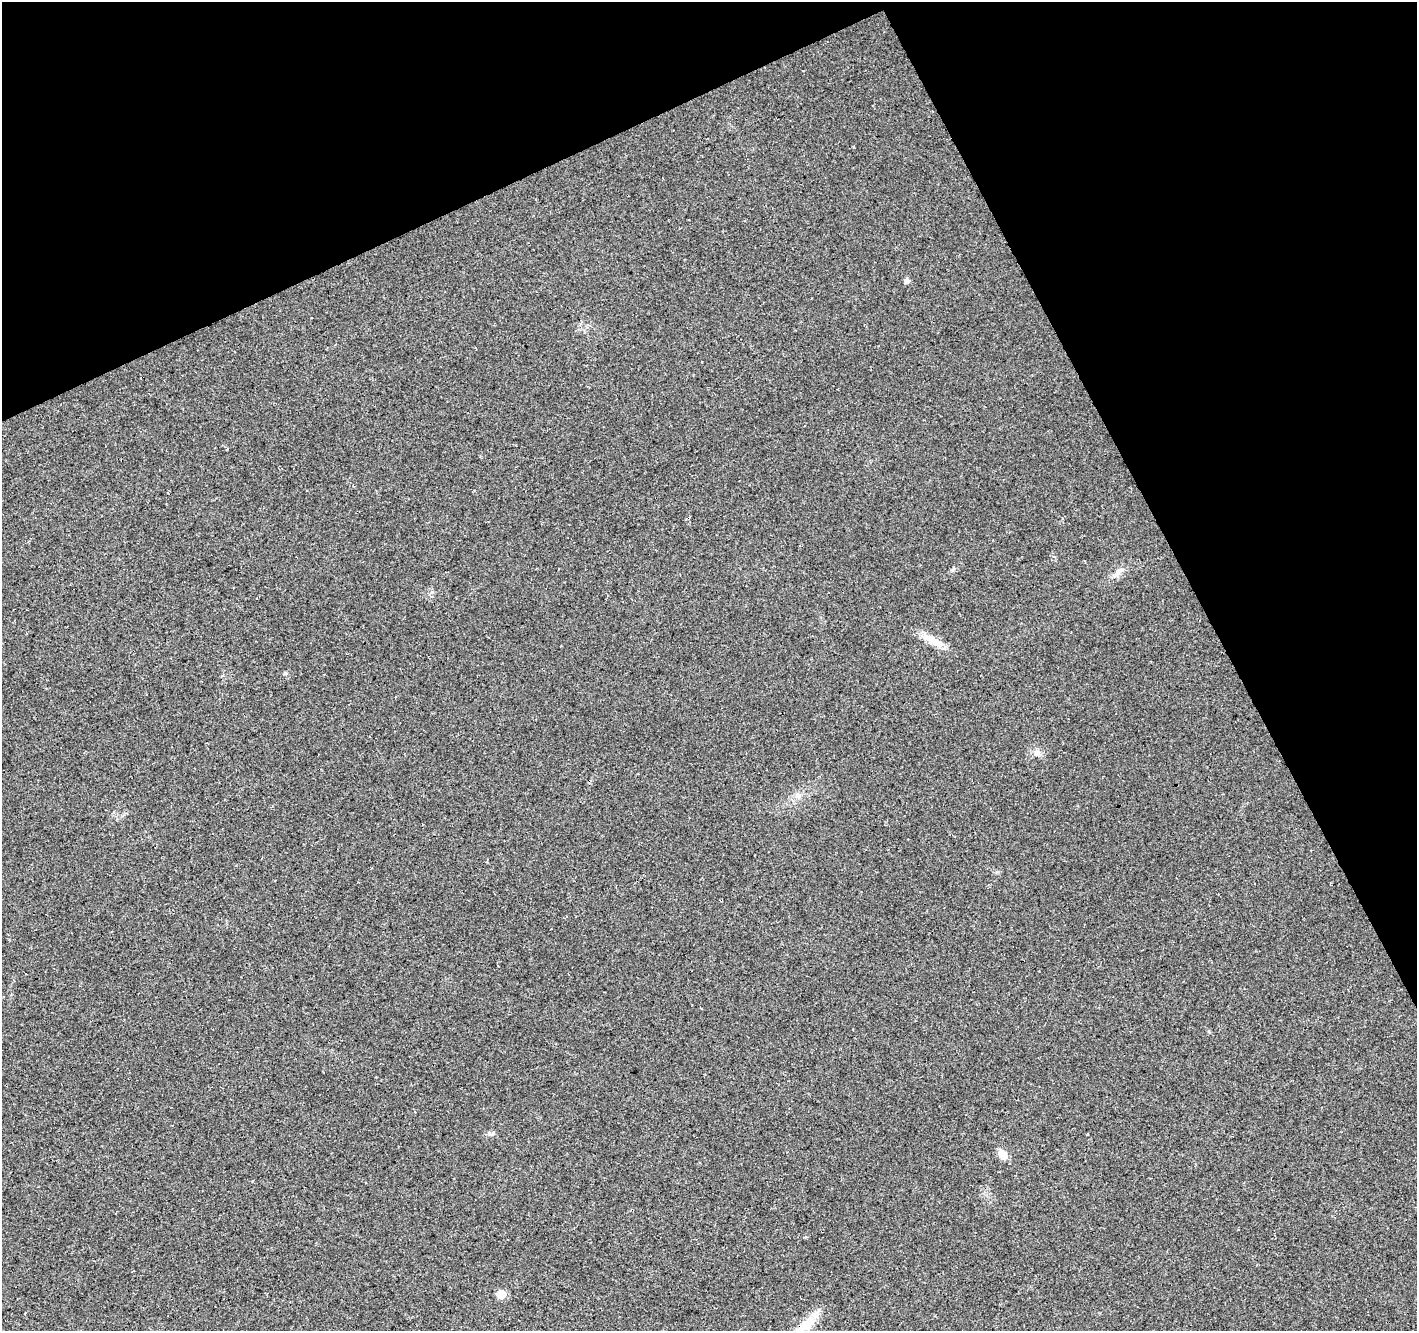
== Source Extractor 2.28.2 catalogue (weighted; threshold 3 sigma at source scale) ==
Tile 3 of 4 x 4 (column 3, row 1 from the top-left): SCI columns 2888-4302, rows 4168-5496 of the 5771 x 5618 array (HDU 1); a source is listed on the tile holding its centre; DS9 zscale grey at full resolution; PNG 1419 x 1333 px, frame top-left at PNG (2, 2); no overlay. Shown black and unused: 24% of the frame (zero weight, under 3 of 4 exposures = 5% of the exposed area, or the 3 px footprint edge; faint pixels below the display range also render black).
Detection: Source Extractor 2.28.2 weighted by HDU 2 'WHT'; one run over the whole footprint, this tile lists its part. Background 0.0916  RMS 0.0093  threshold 0.042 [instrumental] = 3 sigma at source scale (4.5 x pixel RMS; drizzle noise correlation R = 1.50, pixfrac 1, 0.0396/0.0396 arcsec/px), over >= 5 px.
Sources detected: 9; all 9 listed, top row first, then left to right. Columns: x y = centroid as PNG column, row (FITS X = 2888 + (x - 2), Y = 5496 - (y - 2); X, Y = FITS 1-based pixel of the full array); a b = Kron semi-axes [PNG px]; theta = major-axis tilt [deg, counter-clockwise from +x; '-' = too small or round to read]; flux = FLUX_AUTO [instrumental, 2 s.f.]
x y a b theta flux
907 280 5 5 - 3.9
1118 572 11 6 73 4.1
934 641 30 10 -26 14
285 673 6 4 -18 1.2
798 795 8 6 -67 3.2
493 1133 6 4 72 1.4
1002 1154 12 8 -50 8.3
501 1294 5 5 - 27
806 1325 40 12 40 21
Overlapping masked pixels (flux is a lower limit): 1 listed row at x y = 806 1325
Isophote crosses this tile's border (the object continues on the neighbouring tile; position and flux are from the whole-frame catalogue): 1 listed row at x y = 806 1325